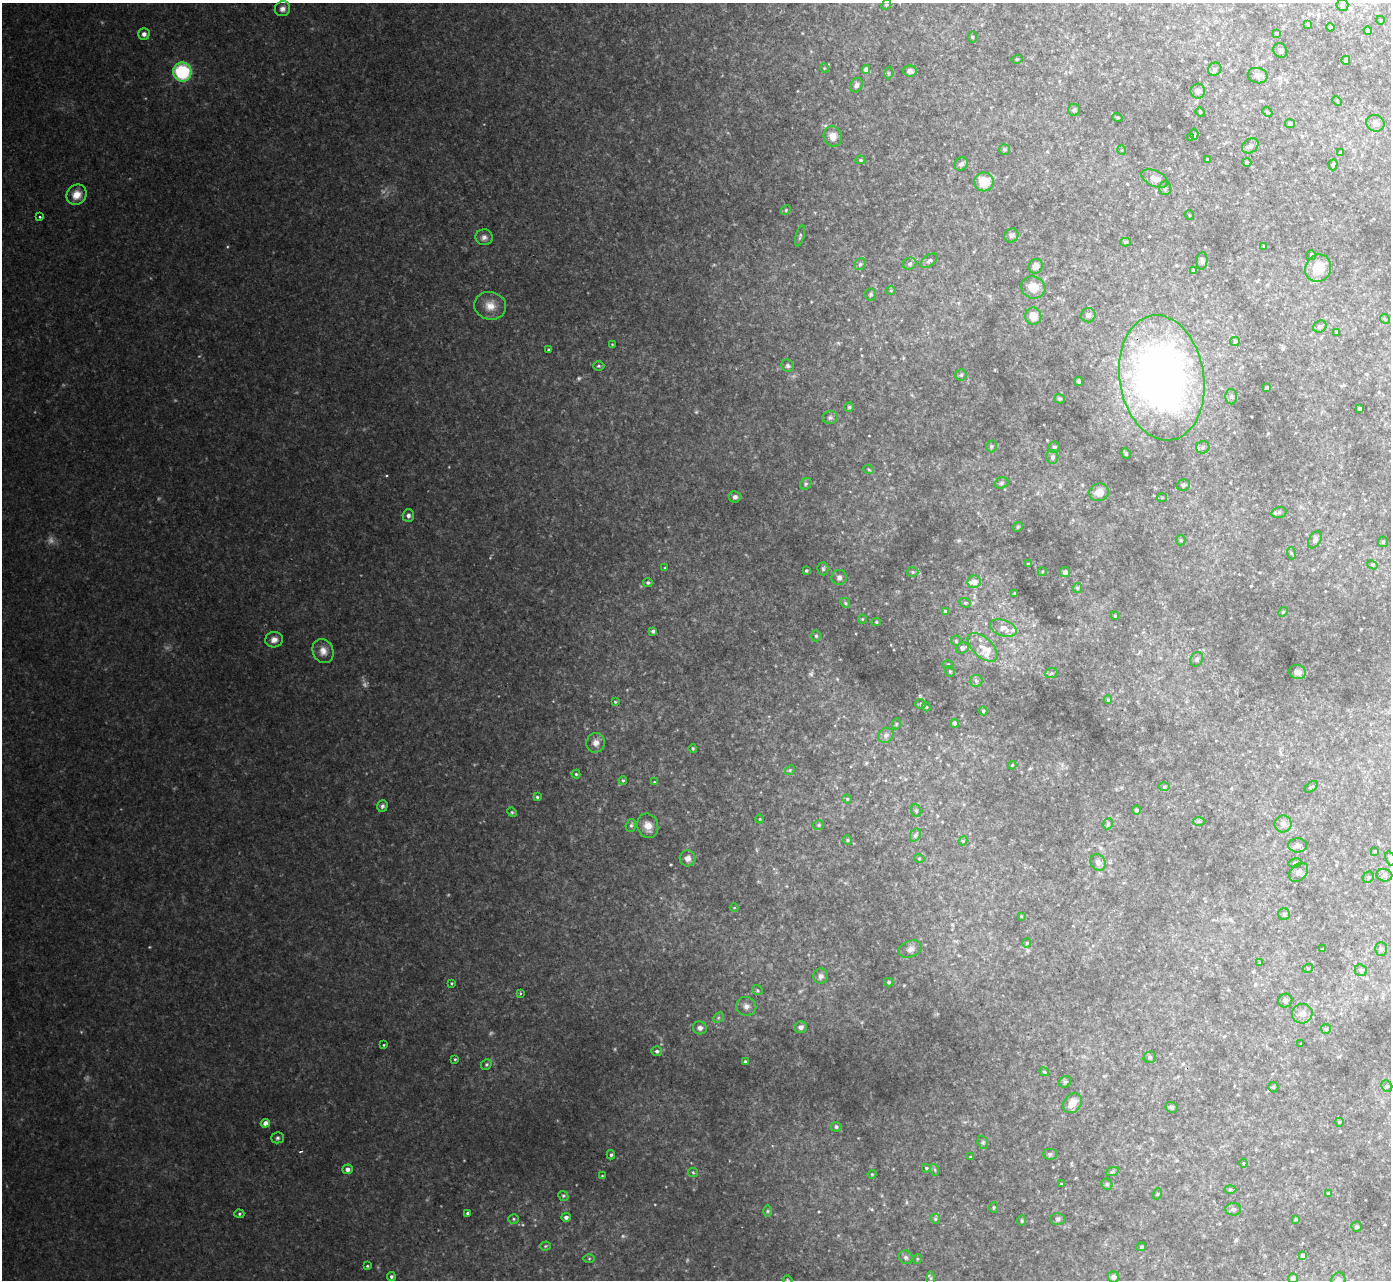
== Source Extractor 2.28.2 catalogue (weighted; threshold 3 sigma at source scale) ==
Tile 10 of 4 x 4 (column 2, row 3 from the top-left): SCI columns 1459-2847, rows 1433-2710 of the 5692 x 5725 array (HDU 1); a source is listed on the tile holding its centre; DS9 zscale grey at full resolution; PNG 1393 x 1282 px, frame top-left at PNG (2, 3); each listed source drawn as its Kron ellipse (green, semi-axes under 4 px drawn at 4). Shown black and unused: <1% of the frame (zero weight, under 2 of 3 exposures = <1% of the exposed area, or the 3 px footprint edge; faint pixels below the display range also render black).
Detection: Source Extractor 2.28.2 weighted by HDU 2 'WHT'; one run over the whole footprint, this tile lists its part. Background 0.0921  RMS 0.012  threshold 0.0536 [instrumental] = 3 sigma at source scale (4.5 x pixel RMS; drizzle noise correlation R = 1.50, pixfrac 1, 0.05/0.05 arcsec/px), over >= 5 px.
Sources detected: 278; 6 too faint to see at this stretch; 2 cosmic-ray / hot-pixel residue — neither listed nor drawn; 8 inside a brighter listed object's ellipse — not listed separately; the other 262 listed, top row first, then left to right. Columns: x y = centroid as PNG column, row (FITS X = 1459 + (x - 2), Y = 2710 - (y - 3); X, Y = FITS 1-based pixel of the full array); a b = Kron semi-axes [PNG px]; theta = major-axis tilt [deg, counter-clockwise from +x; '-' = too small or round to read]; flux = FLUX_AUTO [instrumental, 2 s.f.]
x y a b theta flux
886 5 5 4 - 1.4
1342 5 6 6 - 2.7
283 9 8 7 - 4.8
1380 20 4 3 - 0.81
1308 25 3 3 - 1.5
1330 27 4 4 - 2.4
1368 31 4 4 - 3.6
1276 33 3 3 - 1.1
144 34 6 5 - 4.4
972 37 6 4 -89 1.3
1280 51 7 6 - 3.8
1017 59 5 3 - 1.2
1346 60 4 4 - 3
824 68 5 3 - 0.98
866 69 4 4 - 6.9
1215 69 7 6 - 3
910 71 7 5 -6 4.8
182 72 9 9 - 85
888 73 6 4 -89 1.6
1258 76 10 7 -12 4.5
856 85 8 6 59 3.2
1198 91 7 7 - 4.5
1337 101 5 3 - 1.1
1074 110 6 6 - 2.4
1200 112 5 4 - 1.2
1267 112 6 4 -43 1.6
1117 117 5 3 - 1.2
1290 123 5 4 - 2.6
1375 123 9 8 - 5.1
1194 134 5 4 - 2.3
833 136 10 9 - 9.4
1191 137 4 4 - 1.2
1250 146 9 6 35 3.6
1005 150 5 5 - 1.7
1122 150 5 3 - 0.91
1341 153 4 3 - 1.9
1207 159 3 2 - 1.2
860 160 5 4 - 1.8
1247 162 4 4 - 2.8
961 164 7 6 - 3.8
1333 165 5 4 - 1.7
1155 178 14 8 -24 10
984 182 9 9 - 25
1165 188 7 5 89 2.5
77 195 11 9 51 12
786 210 5 4 - 1.5
1189 215 4 3 - 0.87
40 217 3 3 - 2.4
1011 235 7 6 - 3.3
800 236 11 3 75 1.9
484 237 8 8 - 4.6
1126 242 5 4 - 1.9
1264 246 4 3 - 1.2
1311 255 5 4 - 2.1
929 261 10 5 36 3.2
1202 261 9 5 84 3
860 264 6 5 - 2.4
910 264 7 6 - 2.8
1036 266 7 7 - 7.4
1318 268 14 12 64 27
1194 271 4 3 - 2.5
1033 287 12 11 - 17
891 291 5 3 - 1.3
870 294 6 6 - 2.2
490 306 16 14 -13 15
1088 315 7 7 - 4.1
1033 316 8 8 - 15
1385 319 5 4 - 1.8
1320 326 7 5 26 3.9
1337 332 4 3 - 1.4
1235 341 5 4 - 1.5
612 344 4 2 - 0.8
548 350 3 3 - 1.8
599 366 6 5 - 1.8
788 366 6 5 - 2.3
961 375 5 5 - 2.1
1162 378 63 42 -81 700
1078 382 4 4 - 1.9
1267 388 4 3 - 1.7
1231 397 7 6 - 2.8
1059 399 5 4 - 1.7
849 407 4 4 - 1.6
1359 409 3 3 - 3.2
830 417 8 6 10 3
991 446 6 5 - 2.2
1054 447 5 5 - 3.2
1203 447 6 6 - 3.2
1126 453 5 4 - 1.5
1052 457 7 6 - 4.3
869 470 5 3 - 1.3
1001 483 7 5 17 2.5
806 484 6 5 - 2.1
1183 485 7 5 16 2.5
1099 492 10 9 - 12
735 497 6 5 - 4
1162 498 5 4 - 1.3
1279 512 7 5 16 2.7
408 515 6 5 - 3.4
1018 527 5 4 - 1.4
1181 540 5 5 - 1.4
1315 540 9 6 59 3.3
1383 542 5 5 - 1.8
1291 553 6 3 -71 1.5
1028 564 3 3 - 1.2
1372 565 5 4 - 1.8
665 568 3 2 - 0.86
823 569 6 5 - 2.2
806 571 3 3 - 1.8
912 572 6 5 - 2
1042 572 5 3 - 1.1
1065 572 5 5 - 3.5
839 577 7 7 - 4.2
974 582 6 6 - 11
648 583 5 4 - 2.1
1077 588 5 4 - 1.4
1015 593 3 3 - 1.3
845 603 5 4 - 1.8
965 603 6 4 -20 1.8
945 611 4 3 - 2.2
1283 612 5 4 - 1.3
1115 616 4 4 - 1.2
862 619 4 4 - 1.2
876 622 4 4 - 1.6
1003 628 14 8 -20 11
653 631 4 3 - 2.8
816 636 5 5 - 1.8
274 640 9 7 13 6.6
956 641 5 5 - 1.5
983 647 18 9 -43 13
962 648 6 5 - 4.9
323 651 12 10 -68 9.1
1197 659 7 6 - 2.9
948 664 5 3 - 1.4
950 671 5 4 - 1.5
1298 672 8 6 -11 5.5
1051 673 6 5 - 1.9
976 681 6 6 - 2.6
1108 700 4 4 - 1.4
615 702 4 3 - 1.2
921 704 5 5 - 1.7
926 707 4 4 - 1.5
983 711 4 4 - 1.6
955 723 4 3 - 2.7
896 724 5 3 - 1.2
886 735 8 7 - 4.3
596 743 10 9 - 7
693 748 4 3 - 1.4
1012 765 4 3 - 1
790 770 5 4 - 1.5
576 774 4 4 - 1.5
623 780 4 3 - 1.3
654 782 4 3 - 0.79
1164 787 6 4 1 1.7
1311 787 8 4 36 1.6
537 797 4 4 - 1.7
847 799 4 4 - 1.1
382 806 6 5 - 2.6
1136 810 4 4 - 3
916 811 6 5 - 2
512 812 5 4 - 1.7
760 819 4 3 - 0.91
1199 821 6 4 1 1.9
1108 824 6 5 - 2
1283 824 8 8 - 5.4
631 825 6 5 - 2.4
818 825 6 4 16 1.8
648 826 12 10 -70 11
915 835 7 5 60 2.6
847 840 5 3 - 1.2
963 841 4 4 - 1.5
1297 845 9 7 2 4.4
1375 851 4 4 - 1.4
688 858 8 8 - 7.1
919 858 5 3 - 1
1390 859 7 4 -71 2.3
1098 862 9 7 -64 6.1
1295 863 6 4 10 2.2
1299 872 11 8 44 5.5
1384 875 8 6 -14 3.3
1368 877 6 5 - 1.9
734 908 4 3 - 0.88
1284 914 6 5 - 2.2
1021 916 3 3 - 0.85
1027 943 5 4 - 1.2
910 949 12 8 19 6.1
1323 949 4 3 - 1.1
1381 949 7 6 - 2.6
1260 963 4 3 - 1.3
1308 968 5 3 - 1.1
1361 970 6 5 - 3.2
821 976 8 7 - 4.6
889 982 5 4 - 1.9
451 983 3 3 - 1.2
757 990 6 4 -38 1.8
520 993 3 3 - 1.9
1285 1001 7 6 - 3.9
746 1006 10 9 - 6.7
1302 1014 10 10 - 7.6
718 1018 6 4 46 1.9
801 1027 6 5 - 4.6
700 1028 7 6 - 4.6
1326 1029 5 5 - 1.5
1301 1044 3 2 - 1.1
384 1045 3 3 - 1
657 1051 5 5 - 2.7
1150 1057 6 5 - 2.3
455 1059 3 3 - 1.3
745 1061 3 3 - 1.8
486 1064 6 5 - 1.9
1044 1072 5 3 - 1.1
1065 1082 6 5 - 2.1
1387 1086 6 5 - 2.4
1273 1087 5 5 - 1.6
1072 1103 11 8 52 12
1171 1107 6 5 - 2.8
1339 1122 4 4 - 1.4
265 1123 4 4 - 7.8
836 1127 5 5 - 3
277 1138 6 5 - 2.4
983 1142 6 5 - 2.1
1050 1154 7 5 0 2.1
611 1155 5 4 - 1.9
970 1157 3 2 - 1
1243 1163 4 4 - 1.2
926 1168 4 3 - 1.6
347 1169 5 4 - 5.2
935 1170 6 4 -71 1.5
693 1172 5 4 - 1.4
1112 1172 6 4 20 1.6
872 1174 4 4 - 1.2
602 1176 3 2 - 0.78
1062 1184 3 2 - 1.2
1107 1184 6 5 - 1.7
1230 1189 6 4 1 1.6
1328 1193 4 4 - 1.3
1157 1194 6 3 71 1.3
563 1196 5 4 - 1.9
994 1207 5 4 - 1.5
1233 1209 8 6 4 3.3
767 1211 6 4 90 1.7
468 1213 4 3 - 3
239 1214 5 4 - 1.7
566 1217 5 4 - 3.8
514 1219 5 4 - 1.6
935 1219 5 4 - 1.9
1058 1219 7 5 0 2.6
1295 1219 3 3 - 1.2
1022 1221 5 4 - 1.7
1357 1227 5 5 - 2
545 1246 5 4 - 1.5
1141 1247 5 4 - 1.9
1303 1256 4 4 - 7.5
906 1257 7 6 - 3.2
589 1259 5 3 - 1.2
917 1259 5 3 - 1
367 1266 3 2 - 1.2
391 1276 4 4 - 2.4
1113 1277 6 5 - 3.5
930 1278 7 4 -90 1.8
1293 1278 5 4 - 7.3
788 1280 5 2 - 0.99
1338 1280 7 7 - 4.7
Overlapping masked pixels (flux is a lower limit): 1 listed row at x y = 1162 378
Isophote crosses this tile's border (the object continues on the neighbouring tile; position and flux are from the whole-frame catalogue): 4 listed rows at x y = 1390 859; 1293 1278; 788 1280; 1338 1280
Unlisted compact peaks at least as high as the median listed source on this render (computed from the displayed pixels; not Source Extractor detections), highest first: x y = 227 247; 959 540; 671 864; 149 947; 615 1049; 811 674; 920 697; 891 645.